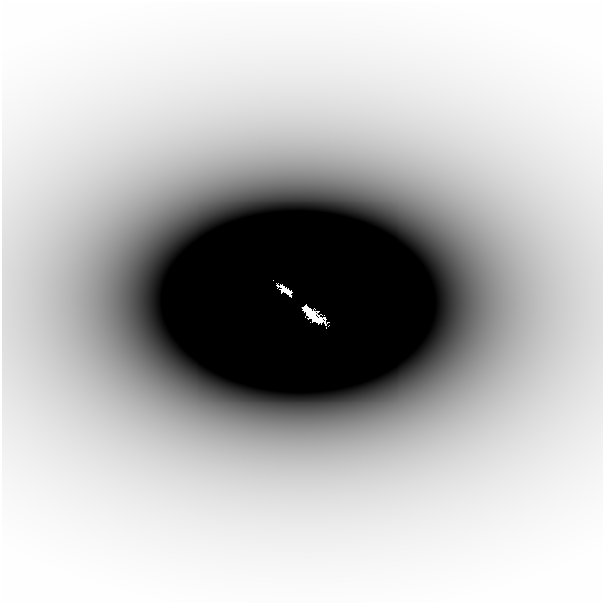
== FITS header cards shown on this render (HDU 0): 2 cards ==
NAXIS1  =                  601
NAXIS2  =                  601

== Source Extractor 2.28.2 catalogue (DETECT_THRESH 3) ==
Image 601 x 601 px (HDU 0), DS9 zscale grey, 1 PNG px = 1 image px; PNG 605 x 605 px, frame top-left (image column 1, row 601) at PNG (2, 2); no overlay
Background -1.57e-04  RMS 3.0e-05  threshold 8.86e-05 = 3 sigma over >= 5 px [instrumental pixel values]
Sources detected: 3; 1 with non-positive FLUX_AUTO (blend fragments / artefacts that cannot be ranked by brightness) is not listed; the other 2 listed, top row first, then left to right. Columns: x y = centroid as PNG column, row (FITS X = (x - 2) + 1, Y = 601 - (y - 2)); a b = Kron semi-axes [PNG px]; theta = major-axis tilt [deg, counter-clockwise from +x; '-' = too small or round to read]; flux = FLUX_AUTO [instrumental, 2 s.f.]
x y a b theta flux
284 290 12 5 -32 0.22
288 293 4 3 - 0.066
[1 non-positive-flux detection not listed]